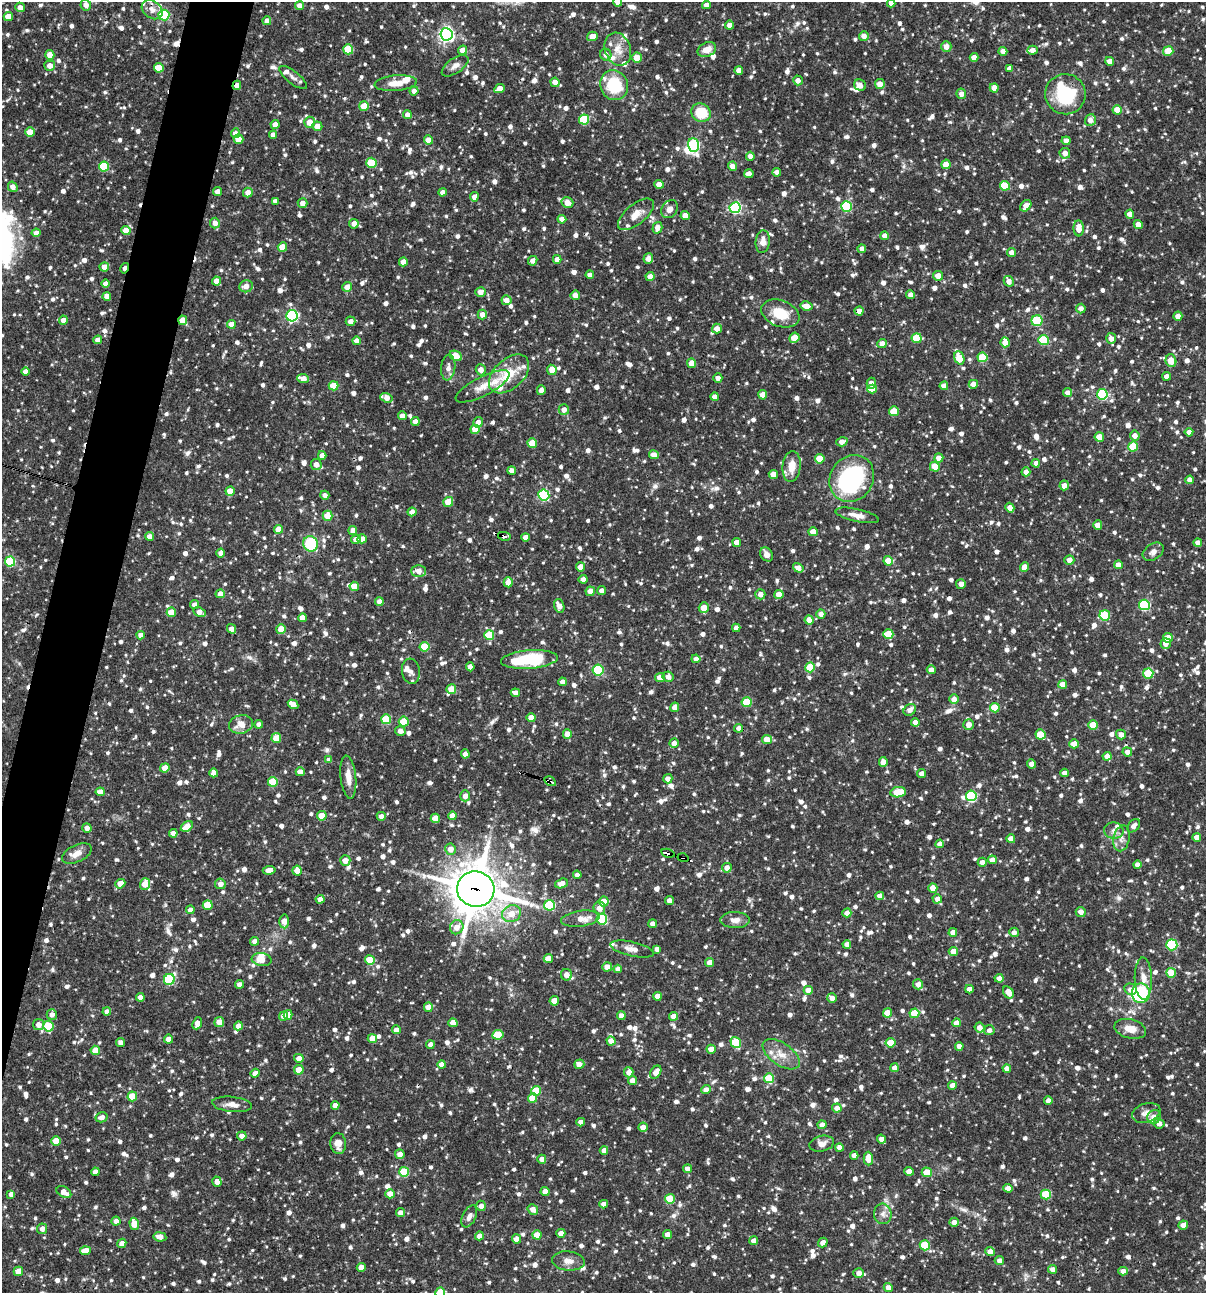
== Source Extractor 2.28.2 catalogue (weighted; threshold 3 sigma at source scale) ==
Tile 7 of 4 x 4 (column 3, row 2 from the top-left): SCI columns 2657-3860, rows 2585-3875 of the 5188 x 5168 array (HDU 1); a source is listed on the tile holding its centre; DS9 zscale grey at full resolution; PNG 1208 x 1295 px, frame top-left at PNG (2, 2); each listed source drawn as its Kron ellipse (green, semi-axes under 4 px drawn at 4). Shown black and unused: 4% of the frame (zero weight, under 3 of 4 exposures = <1% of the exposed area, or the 3 px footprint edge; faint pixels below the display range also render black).
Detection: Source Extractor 2.28.2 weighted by HDU 2 'WHT'; one run over the whole footprint, this tile lists its part. Background 0.0837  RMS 0.0038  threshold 0.0172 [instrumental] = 3 sigma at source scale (4.5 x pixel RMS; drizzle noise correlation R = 1.50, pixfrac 1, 0.05/0.05 arcsec/px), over >= 5 px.
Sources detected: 1543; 3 inside a brighter object's white glare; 12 cosmic-ray / hot-pixel residue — neither listed nor drawn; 24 inside a brighter listed object's ellipse — not listed separately; of the other 1504, all 500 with FLUX_AUTO >= 2.01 (the completeness limit of this list) listed and drawn (1004 fainter detections not listed), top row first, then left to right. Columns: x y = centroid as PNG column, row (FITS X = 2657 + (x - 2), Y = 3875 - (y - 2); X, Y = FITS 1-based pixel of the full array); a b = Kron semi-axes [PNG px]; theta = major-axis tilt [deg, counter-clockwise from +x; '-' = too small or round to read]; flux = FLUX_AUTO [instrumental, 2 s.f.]
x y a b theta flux
618 2 5 4 - 3.1
891 3 4 4 - 2.4
86 5 6 5 - 2.2
706 5 4 4 - 2.2
300 6 4 4 - 2.7
20 7 5 5 - 2.8
152 10 11 8 -38 3
164 15 5 5 - 34
8 17 4 4 - 5.4
267 21 4 4 - 3.3
730 25 4 4 - 3.9
446 34 6 6 - 110
592 36 5 4 - 3.5
864 36 5 4 - 2.5
946 46 5 5 - 2.9
348 49 5 5 - 12
618 49 17 13 -70 5
463 50 4 4 - 4.2
707 50 10 7 24 4.1
1032 50 5 4 - 2.7
1003 51 4 4 - 2.9
1168 51 5 4 - 9.9
50 55 5 4 - 6
606 55 6 5 - 2.1
637 57 5 5 - 4.4
974 57 4 4 - 3.2
1110 61 4 4 - 2.7
50 66 5 5 - 3.3
455 66 15 7 35 2.5
159 68 5 5 - 11
1010 68 4 4 - 2.1
739 70 4 4 - 2.6
293 77 17 6 -38 2.2
798 80 5 4 - 2.5
555 82 4 4 - 2.5
396 83 21 7 5 4.4
880 84 5 5 - 3.3
237 85 5 3 - 2.6
614 85 15 13 -63 17
860 85 6 5 - 2.2
994 88 4 4 - 3
499 89 5 4 - 3.2
414 91 4 4 - 2.4
961 94 5 4 - 2.3
1065 94 20 20 - 24
364 106 5 4 - 7.5
1117 110 4 4 - 6.6
701 113 10 9 - 12
407 114 4 4 - 2.1
584 120 5 5 - 18
1090 120 6 5 - 2.9
310 122 5 5 - 4.1
275 124 4 4 - 2.9
317 126 5 5 - 3.2
30 132 5 4 - 4.7
235 133 5 4 - 2.1
273 135 4 4 - 2.6
239 139 5 4 - 6.3
428 140 4 4 - 3.5
1066 141 4 4 - 2.6
693 145 7 5 -70 48
1065 153 5 5 - 3.1
750 156 4 4 - 2.3
372 163 5 5 - 16
946 164 5 4 - 6.7
104 166 5 5 - 19
732 166 4 4 - 2.9
777 172 4 4 - 2.3
749 174 5 4 - 2.4
659 184 4 4 - 4.4
1005 186 5 5 - 10
13 187 5 4 - 2.9
218 192 4 4 - 2.8
248 192 5 5 - 3.1
443 192 4 4 - 2.1
474 197 4 4 - 2.3
275 201 4 4 - 2.1
303 203 5 5 - 2.6
567 203 6 5 - 3.3
846 206 5 5 - 35
1026 206 6 5 - 3.1
735 208 5 5 - 53
669 209 9 7 53 2.1
636 214 22 10 39 4.7
1130 214 4 4 - 3.8
685 215 4 4 - 3.7
562 219 4 4 - 3.2
215 223 5 5 - 2.7
354 224 5 4 - 2.8
1138 224 4 4 - 3.3
657 228 6 5 - 2.9
1079 228 8 5 -87 5
126 230 4 4 - 6.5
36 233 4 4 - 3.4
885 236 4 4 - 2.8
763 242 11 7 85 3.4
282 247 4 4 - 6.3
862 249 4 4 - 2.5
1011 253 4 4 - 2.7
648 258 5 5 - 2.2
557 259 4 4 - 2.5
533 261 5 4 - 2.1
403 262 4 4 - 2.7
104 267 5 4 - 2.8
125 268 5 3 - 3.5
590 275 4 4 - 2.5
938 276 5 5 - 3.7
650 277 4 4 - 3.2
216 281 4 4 - 4
1009 281 5 4 - 3
105 284 4 4 - 2.3
246 286 7 6 - 3.3
347 287 5 4 - 3.6
480 292 5 5 - 2.8
575 295 5 4 - 2.5
911 295 4 4 - 2.8
107 296 4 4 - 3
507 300 5 4 - 3.1
806 306 6 4 -10 4
1081 308 5 5 - 2.2
859 311 4 4 - 2.2
780 313 20 13 -21 9.2
482 315 5 4 - 2.9
292 316 6 5 - 52
1178 316 4 4 - 3.3
63 320 4 4 - 2.6
183 320 5 4 - 6.4
351 321 5 4 - 2.5
1037 321 5 5 - 19
231 324 4 4 - 4.1
717 329 5 5 - 3.2
794 338 5 4 - 5.5
917 338 5 5 - 14
1111 338 5 5 - 2.2
98 340 4 4 - 2.4
1043 340 5 5 - 22
356 341 4 4 - 2.6
1005 342 5 4 - 3.4
882 344 5 4 - 3.7
456 356 7 4 -25 8.6
982 357 5 5 - 14
959 358 7 5 -69 12
1171 361 6 5 - 6
692 363 5 4 - 4.6
448 367 13 7 84 2.3
481 370 5 5 - 2.8
552 370 5 5 - 3.4
25 371 4 4 - 2.4
509 374 24 15 43 12
1167 376 4 4 - 2.6
718 378 4 4 - 2.3
303 379 6 4 -9 4.1
871 383 5 4 - 2.4
973 384 4 4 - 2.9
334 386 5 4 - 8.7
483 386 30 9 27 5.5
944 386 4 4 - 2.4
872 389 5 4 - 4.1
541 390 5 4 - 2.1
1068 393 5 4 - 2.3
1102 394 5 5 - 33
763 395 4 4 - 4.4
715 397 4 4 - 2.7
386 398 6 4 -20 3.4
564 410 5 5 - 2.4
894 411 5 5 - 9.2
402 416 4 4 - 2.6
415 422 4 4 - 2.6
478 422 5 5 - 2.5
475 429 5 4 - 7.2
1189 432 4 4 - 2.2
1135 436 5 5 - 2.6
1099 437 5 4 - 5.5
842 442 5 4 - 2.8
532 443 5 4 - 8.6
1133 446 5 5 - 12
322 455 4 4 - 2.6
654 455 5 4 - 3.3
939 458 4 4 - 4
820 459 5 5 - 8.8
1036 463 4 4 - 2.6
316 464 5 5 - 2.9
792 466 15 9 83 5.6
935 467 5 4 - 6.1
512 470 4 4 - 2.6
1026 472 4 4 - 2.1
773 474 4 4 - 4.7
852 478 24 21 56 48
1190 480 4 4 - 2.3
1064 485 5 4 - 2.7
230 491 4 4 - 6.8
325 495 4 4 - 2.1
544 495 5 5 - 43
448 502 5 5 - 8.3
1010 508 5 4 - 2.8
412 512 4 4 - 2.6
857 515 22 6 -12 3.2
328 516 5 5 - 7.5
1098 525 5 4 - 3.5
278 529 4 4 - 4.9
353 530 4 4 - 3.6
813 532 4 4 - 4.9
149 536 4 4 - 2.9
504 536 6 3 -11 2.4
526 537 4 4 - 2.6
356 539 5 4 - 3
362 539 4 4 - 2.9
737 542 4 4 - 3
1198 542 4 4 - 2.4
311 544 8 7 - 19
1153 552 11 8 34 2.1
221 553 4 4 - 2.3
767 554 7 6 - 2.2
1069 560 5 5 - 2.6
888 561 4 4 - 5.9
10 562 5 5 - 25
1118 565 4 4 - 2.8
580 567 4 4 - 3.1
1024 567 5 4 - 3.4
798 568 5 4 - 2.9
418 571 7 6 - 3.6
583 579 4 4 - 2.7
508 582 5 4 - 3.5
961 584 5 5 - 2.6
354 586 5 4 - 5.9
602 590 4 4 - 2.2
590 591 4 4 - 3.3
220 594 4 4 - 3.2
760 594 5 5 - 2.5
779 594 4 4 - 4.9
379 602 4 4 - 2.7
195 605 4 4 - 2.5
1144 605 5 5 - 37
559 606 7 5 -71 3.1
704 608 5 5 - 5.2
171 612 4 4 - 6.8
199 612 6 4 -25 2.8
821 614 4 4 - 2.2
1105 615 5 5 - 16
302 618 4 4 - 3.5
809 620 5 4 - 3.6
736 628 4 4 - 2.3
232 629 5 4 - 2.7
281 629 5 4 - 7.1
888 634 5 5 - 11
141 635 4 4 - 2.7
489 635 5 5 - 16
1168 638 5 4 - 7
1166 644 5 5 - 2.8
424 647 5 5 - 14
696 659 4 4 - 2.5
529 660 28 9 5 27
470 667 4 4 - 3.3
810 667 5 5 - 10
598 670 5 5 - 32
931 670 4 4 - 2.9
411 671 12 9 -83 2.1
1148 673 5 5 - 14
660 677 5 4 - 4
668 677 5 5 - 2.2
562 682 4 4 - 2.6
1063 684 4 4 - 4.7
451 689 5 4 - 6
515 693 5 4 - 2.5
954 699 5 4 - 2.7
747 702 5 5 - 13
293 704 5 4 - 4
675 707 5 4 - 2.9
995 708 5 5 - 10
910 710 6 5 - 2.3
531 717 4 4 - 4.2
386 719 5 5 - 13
404 722 5 5 - 13
915 722 4 4 - 2.8
241 724 12 9 12 4.9
259 724 4 4 - 2.2
968 725 5 5 - 3.1
1093 725 5 4 - 8.3
739 728 4 4 - 2.2
400 731 5 4 - 2.4
567 734 4 4 - 4.5
1040 734 5 5 - 11
1121 735 5 4 - 2.8
276 738 5 5 - 8.3
767 739 5 4 - 4.9
674 743 4 4 - 2.2
1074 744 4 4 - 5.2
1127 752 5 4 - 2.5
465 754 4 4 - 2.6
1107 756 4 4 - 3.2
329 760 4 4 - 2.4
883 762 5 4 - 3.2
1032 764 4 4 - 3.1
165 768 4 4 - 5.4
300 772 4 4 - 3
214 773 4 4 - 2.4
1064 773 4 4 - 2.4
922 774 4 4 - 2.5
348 777 21 7 -84 4.8
668 779 5 4 - 2.3
550 781 6 4 -31 3
273 782 5 5 - 14
100 792 4 4 - 2.9
898 792 7 5 9 12
465 796 5 5 - 2.7
971 796 5 5 - 34
322 816 5 5 - 9.5
381 816 4 4 - 2
452 816 4 4 - 2.8
435 818 5 4 - 5.3
187 826 6 4 34 5.7
1134 826 7 5 47 2
87 828 4 4 - 2.5
1114 830 9 8 - 2.2
173 833 4 4 - 2.9
1197 837 4 4 - 2.9
1121 838 13 8 79 2.7
1011 839 4 4 - 3.5
940 844 4 4 - 2.7
450 849 6 5 - 3.5
668 853 7 3 -16 53
77 854 16 8 25 3.8
683 858 5 3 - 28
345 860 5 5 - 3.2
992 860 4 4 - 3.2
982 862 4 4 - 2.3
1137 864 4 4 - 2.7
727 868 5 5 - 2.8
269 870 6 4 6 3
297 871 5 4 - 3.3
577 875 4 4 - 2.3
562 883 7 4 19 3.2
120 884 5 4 - 4.7
145 884 6 5 - 5
220 884 5 5 - 2.8
933 888 4 4 - 4.2
476 889 19 17 -12 1300
880 896 4 4 - 2.7
320 899 4 4 - 2.5
937 899 5 4 - 2.7
669 900 4 4 - 2.1
604 901 5 5 - 4
208 905 5 5 - 11
549 905 5 5 - 21
599 908 6 6 - 3.4
190 910 4 4 - 2.5
1081 912 5 5 - 2.6
847 913 4 4 - 3.6
511 914 10 8 25 5.2
580 919 19 8 8 4.7
602 919 5 5 - 27
735 920 14 8 -1 2.8
284 921 7 5 -87 3.6
653 924 4 4 - 2.1
457 927 7 6 - 4.1
953 932 4 4 - 3.3
1014 932 5 4 - 2.3
255 941 4 4 - 2.7
847 944 4 4 - 2.6
1172 945 5 5 - 30
632 949 22 7 -13 3.2
657 949 4 4 - 2.1
953 951 4 4 - 3.6
548 958 4 4 - 3.6
262 960 10 6 -9 4.3
370 960 5 5 - 8.4
709 962 4 4 - 2.8
607 967 5 4 - 3
618 969 4 4 - 2.3
1171 973 5 4 - 8.8
566 975 6 5 - 3.4
999 978 4 4 - 2.3
169 979 6 5 - 30
1143 979 21 8 -89 4
240 984 4 4 - 2.6
918 984 5 5 - 2.3
969 989 4 4 - 2.9
1130 989 6 5 - 2.1
808 990 4 4 - 4.6
1008 992 6 5 - 4.5
1141 993 9 9 - 39
657 996 4 4 - 3.8
140 997 4 4 - 2.4
832 998 5 4 - 2.5
554 1001 5 4 - 5.1
428 1007 4 4 - 5.2
107 1012 4 4 - 2.1
887 1013 4 4 - 7.2
914 1013 5 5 - 11
52 1015 5 5 - 2.4
288 1015 5 4 - 4.1
284 1016 5 4 - 2.8
621 1016 4 4 - 2.6
674 1016 4 4 - 3.9
219 1022 5 5 - 3.7
197 1023 6 4 65 3.4
453 1023 4 4 - 5
956 1023 4 4 - 2.6
38 1025 5 5 - 2.8
48 1026 5 5 - 15
238 1026 4 4 - 2.6
980 1027 5 5 - 2.9
1130 1029 16 9 -13 4.6
396 1030 4 4 - 2.8
989 1030 5 5 - 2
498 1035 6 5 - 11
372 1038 4 4 - 4.2
169 1039 4 4 - 2.9
611 1041 5 4 - 3.3
121 1042 4 4 - 2.3
736 1042 6 5 - 18
890 1043 5 4 - 8.1
430 1045 4 4 - 2.3
959 1046 4 4 - 2.8
711 1049 4 4 - 4.4
95 1050 4 4 - 5.7
781 1054 21 11 -35 5.7
299 1058 4 4 - 3
579 1064 5 4 - 3.4
442 1065 4 4 - 3.5
894 1068 4 4 - 2.8
1007 1068 4 4 - 2.7
299 1070 5 4 - 5.4
629 1072 5 4 - 2.8
656 1072 7 5 56 3
255 1073 4 4 - 2.7
769 1078 5 5 - 15
632 1081 4 4 - 3.5
952 1085 4 4 - 2.6
706 1090 5 4 - 2.8
536 1091 5 5 - 11
132 1096 5 5 - 10
532 1098 5 4 - 7.3
1048 1101 4 4 - 2.7
232 1104 20 7 -6 3.1
335 1105 4 4 - 2.7
837 1108 5 4 - 2.6
1146 1113 14 9 18 2.8
102 1117 6 5 - 2.3
1154 1117 7 6 - 3.5
581 1122 4 4 - 2.6
1159 1123 5 5 - 2.8
822 1125 4 4 - 2.5
643 1127 5 4 - 2.7
242 1136 5 4 - 2.3
881 1139 5 4 - 2.4
56 1141 5 4 - 7
338 1144 10 8 -87 3.4
822 1144 12 8 12 2.6
839 1147 4 4 - 2.9
604 1150 4 4 - 2.6
400 1154 5 4 - 2.6
854 1155 4 4 - 2.3
868 1158 7 4 -89 5.5
542 1159 4 4 - 2.5
687 1169 4 4 - 2.5
909 1171 4 4 - 4.1
95 1172 4 4 - 2.5
404 1172 5 5 - 17
927 1172 5 5 - 6.8
217 1182 5 4 - 2.7
1008 1188 4 4 - 2.9
64 1192 8 5 -31 3.5
545 1192 4 4 - 3.3
11 1194 4 4 - 2.1
390 1194 5 4 - 4
1046 1194 5 5 - 18
670 1199 5 5 - 10
604 1204 4 4 - 2.3
481 1206 5 4 - 2.5
533 1209 5 5 - 3
401 1212 4 4 - 2.8
883 1214 10 9 - 2.3
469 1216 12 6 64 2.1
116 1221 4 4 - 2.4
954 1222 4 4 - 3
134 1224 6 4 -71 7
1183 1225 5 4 - 3.7
42 1229 5 5 - 2.2
561 1233 4 4 - 3.2
668 1234 4 4 - 2.8
537 1235 4 4 - 5.6
479 1236 4 4 - 2.6
160 1237 6 4 -11 2.7
517 1239 4 4 - 3
754 1241 4 4 - 2.4
122 1243 5 4 - 2.6
823 1243 5 4 - 2.8
925 1245 5 5 - 14
85 1251 5 4 - 4.8
990 1252 5 4 - 3.4
568 1261 16 9 -6 3.1
999 1261 5 4 - 2.2
361 1267 4 4 - 3.7
1053 1269 4 4 - 2.6
18 1271 5 4 - 4.9
1123 1271 4 4 - 2.4
859 1273 5 5 - 2.8
888 1288 4 4 - 2.7
440 1292 5 4 - 6.8
Overlapping masked pixels (flux is a lower limit): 9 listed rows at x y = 237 85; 1065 94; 125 268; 183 320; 504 536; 550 781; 668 853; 683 858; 476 889
Isophote crosses this tile's border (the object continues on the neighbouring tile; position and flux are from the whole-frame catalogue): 3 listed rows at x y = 618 2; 891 3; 440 1292